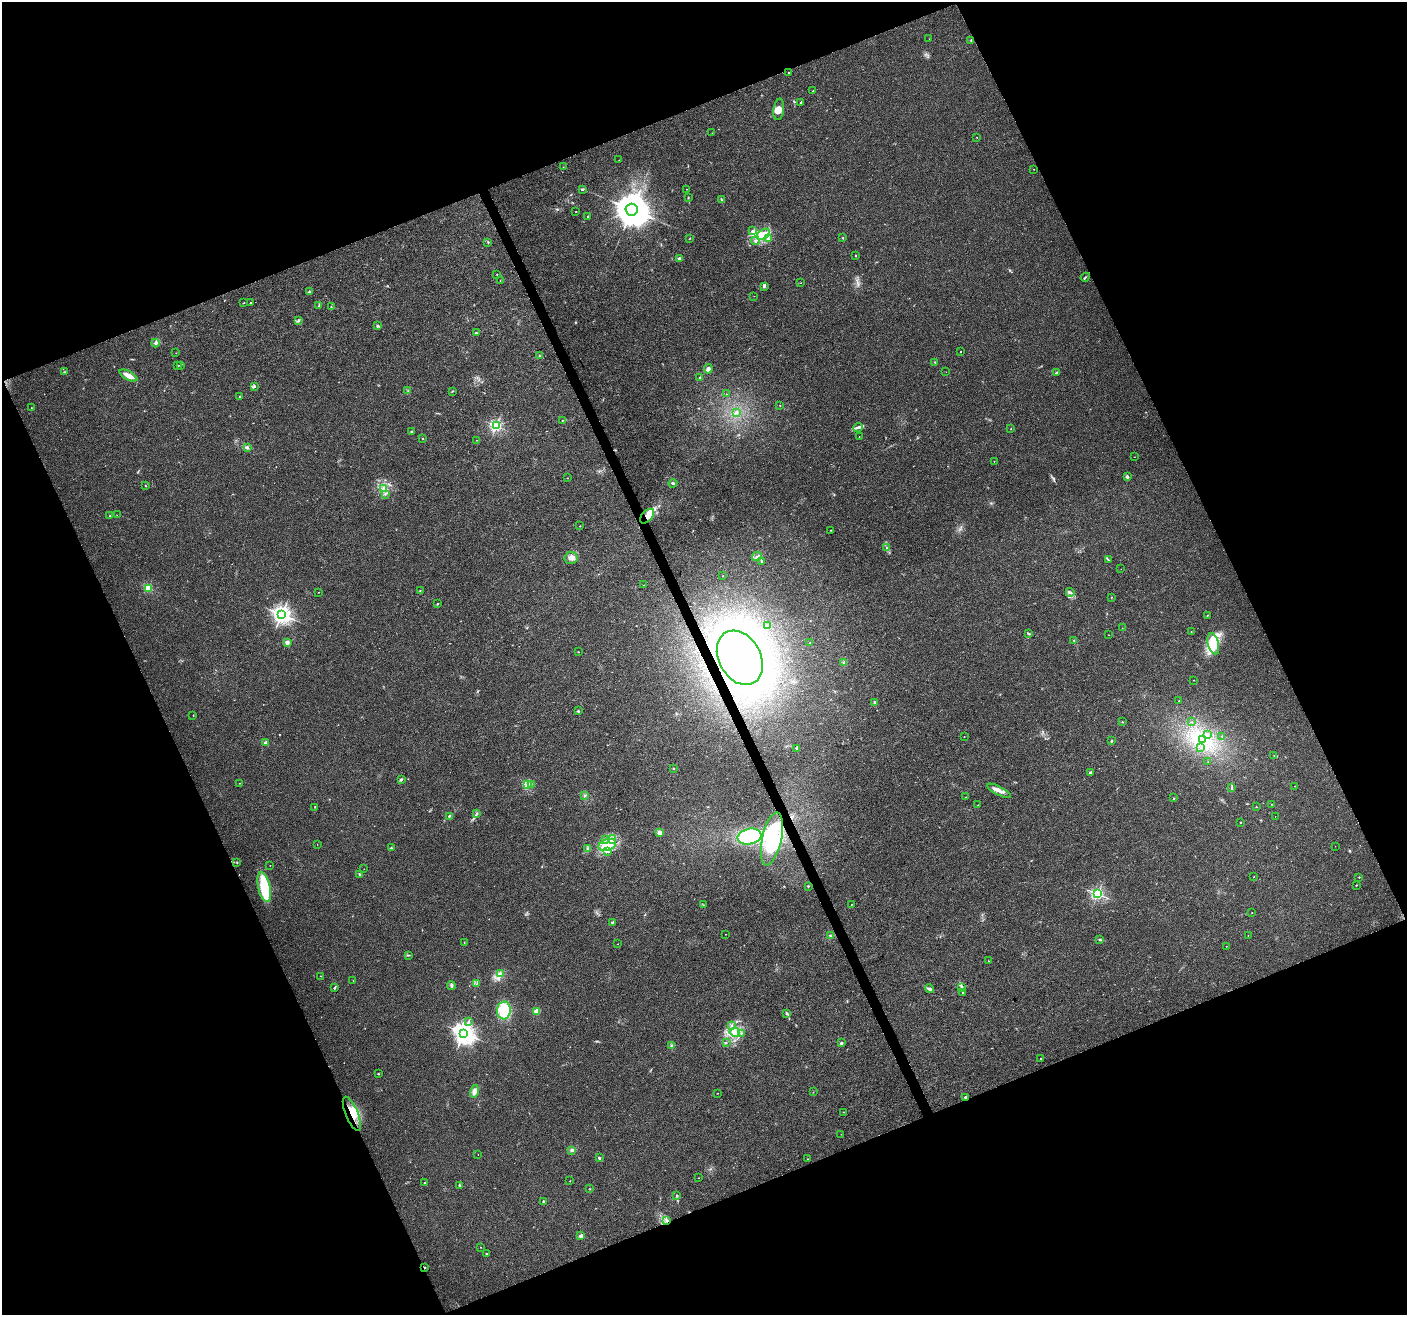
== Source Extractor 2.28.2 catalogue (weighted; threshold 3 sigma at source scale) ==
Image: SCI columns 1-5620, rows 87-5337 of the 5624 x 5482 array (HDU 1 of 3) = the unmasked area's bounding box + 8 px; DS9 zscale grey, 4 x 4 block average (1 PNG px = mean of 4 x 4 image px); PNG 1409 x 1317 px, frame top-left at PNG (2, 2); each listed source drawn as its Kron ellipse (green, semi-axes under 4 px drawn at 4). Shown black and unused: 43% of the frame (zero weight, under 3 of 4 exposures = <1% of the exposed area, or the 3 px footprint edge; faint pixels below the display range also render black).
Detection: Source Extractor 2.28.2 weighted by HDU 2 'WHT'. Background 0.0295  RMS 0.0046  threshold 0.0208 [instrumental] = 3 sigma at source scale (4.5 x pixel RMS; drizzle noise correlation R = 1.50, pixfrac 1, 0.0396/0.0396 arcsec/px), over >= 5 px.
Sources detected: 259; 4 too faint to see at this stretch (4 x 4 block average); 2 inside a brighter object's white glare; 2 cosmic-ray / hot-pixel residue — neither listed nor drawn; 3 coinciding with a brighter row at this scale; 20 inside a brighter listed object's ellipse — not listed separately; the other 228 listed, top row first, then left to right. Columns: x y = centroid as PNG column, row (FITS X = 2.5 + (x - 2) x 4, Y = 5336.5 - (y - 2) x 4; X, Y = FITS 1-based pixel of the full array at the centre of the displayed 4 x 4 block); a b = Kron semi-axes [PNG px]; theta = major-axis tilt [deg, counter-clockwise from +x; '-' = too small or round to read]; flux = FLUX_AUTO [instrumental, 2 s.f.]
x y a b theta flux
929 39 2 2 - 0.4
971 40 3 2 - 2.4
789 72 2 2 - 1.4
813 91 2 2 - 1.5
801 102 3 2 - 2.2
779 109 11 5 82 17
712 133 2 2 - 0.58
977 137 2 2 - 1
619 160 2 2 - 0.8
563 167 2 2 - 0.57
1034 169 2 2 - 0.93
582 189 3 2 - 3.4
687 189 2 2 - 0.89
688 197 2 2 - 1.1
721 199 2 2 - 1.6
632 210 6 6 - 8800
576 211 2 2 - 0.83
588 217 3 2 - 2.1
752 230 2 2 - 1.2
763 234 7 4 32 20
690 238 2 2 - 1.3
843 238 2 2 - 1.7
768 239 2 2 - 1
755 241 4 2 - 4.2
488 242 2 2 - 1.1
856 255 2 2 - 1.6
679 258 3 2 - 7.5
497 274 2 2 - 1.1
1085 277 5 2 - 2.7
500 280 2 2 - 0.55
801 283 2 2 - 0.61
764 287 3 2 - 3.5
309 292 3 2 - 4.2
754 296 2 2 - 0.49
244 303 2 2 - 0.72
251 303 3 2 - 1.7
319 306 2 2 - 1.8
331 307 2 2 - 1.4
298 320 4 2 - 3
378 325 2 2 - 1.5
476 333 2 2 - 3.3
155 343 4 2 - 3.8
961 352 2 2 - 1.6
176 353 2 2 - 0.51
539 355 2 2 - 0.82
935 362 2 2 - 1.2
180 365 2 2 - 2.3
178 366 2 2 - 1.6
708 369 5 3 - 8.6
65 372 2 2 - 3
946 372 2 2 - 0.52
1057 372 3 2 - 1.7
128 375 10 3 -29 26
700 377 2 2 - 7.1
254 387 3 2 - 2.8
408 391 2 2 - 1.6
452 391 2 2 - 0.98
726 394 2 2 - 13
239 397 2 2 - 3.3
780 405 2 2 - 1.1
31 408 2 2 - 0.77
736 412 2 2 - 4.7
563 420 2 2 - 1.2
496 426 2 2 - 450
858 427 5 2 - 4.7
1011 429 2 2 - 0.86
411 431 2 2 - 1.9
859 437 2 2 - 0.66
423 438 2 2 - 0.94
476 440 2 2 - 0.51
247 447 3 2 - 4.1
1134 457 2 2 - 0.51
994 461 2 2 - 0.8
1127 476 4 3 - 4.2
567 478 2 2 - 0.88
673 483 4 2 - 3.9
145 486 2 2 - 1.3
384 488 3 2 - 3.9
385 494 2 2 - 1.1
117 515 2 2 - 0.65
110 516 2 2 - 1.1
647 516 9 5 47 23
580 526 2 2 - 1.5
831 530 2 2 - 0.76
887 548 3 2 - 2
757 556 5 2 - 6.1
571 558 6 6 - 13
1108 559 3 2 - 1.6
761 562 2 2 - 1.3
1121 569 2 2 - 0.54
723 576 2 2 - 0.72
644 585 2 2 - 0.7
148 588 2 2 - 180
420 590 2 2 - 1
318 592 2 2 - 0.79
1070 592 4 2 - 4.2
1111 597 2 2 - 0.94
437 604 2 2 - 3.5
281 614 3 2 - 1200
1207 615 3 2 - 1.8
768 626 2 2 - 35
1122 628 2 2 - 0.58
1191 632 2 2 - 1.8
1028 633 4 2 - 3.3
1109 635 2 2 - 0.64
1074 640 2 2 - 1.5
287 642 2 2 - 40
810 643 2 2 - 1.5
1213 644 11 5 -75 34
578 652 2 2 - 1.4
740 658 29 21 -61 1400
844 662 2 2 - 3.2
1193 680 2 2 - 0.81
1179 701 2 2 - 0.68
875 702 3 2 - 6.4
578 711 3 2 - 2.7
193 715 2 2 - 0.8
1122 722 2 2 - 1.8
1191 722 2 2 - 0.42
1207 735 2 2 - 2
1222 736 3 2 - 1.4
964 737 2 2 - 1
1202 739 3 3 - 9.4
1111 741 2 2 - 3.1
266 743 2 2 - 40
797 748 3 2 - 3.9
1201 748 2 2 - 1.1
1274 755 2 2 - 1.4
1208 762 2 2 - 0.73
673 768 2 2 - 2.2
1090 772 2 2 - 6.2
401 779 3 2 - 3.4
240 783 2 2 - 0.75
527 784 4 2 - 4.2
531 784 2 2 - 1.9
1295 786 2 2 - 0.92
1232 787 3 2 - 2.6
999 791 13 3 -27 15
585 795 2 2 - 2.1
966 797 2 2 - 1.3
1173 798 2 2 - 0.61
1271 804 2 2 - 0.69
978 805 2 2 - 0.91
315 807 2 2 - 1.1
1256 807 2 2 - 1
476 814 2 2 - 1.7
449 816 2 2 - 2.6
1275 816 2 2 - 0.47
1240 822 2 2 - 2.4
659 832 3 3 - 10
750 836 12 7 11 140
606 839 2 2 - 2
612 839 4 3 - 8.1
772 839 27 9 78 160
317 844 2 2 - 0.58
607 845 9 5 17 30
1335 846 2 2 - 0.35
391 848 2 2 - 1.2
588 848 3 2 - 3.3
607 851 3 2 - 3
237 863 2 2 - 1.5
270 865 2 2 - 0.58
364 869 2 2 - 0.54
359 874 4 2 - 3.4
1254 877 2 2 - 1
1359 877 2 2 - 2.3
1356 885 2 2 - 2.2
808 886 2 2 - 1.1
264 887 15 6 -77 120
1098 894 2 2 - 510
851 904 2 2 - 0.87
703 905 2 2 - 0.91
1252 913 2 2 - 1.6
612 922 3 2 - 2.7
725 934 2 2 - 0.59
831 936 3 2 - 2.6
1248 936 2 2 - 0.53
1100 940 3 2 - 2
464 943 2 2 - 1.2
617 944 2 2 - 0.77
1226 946 2 2 - 0.7
408 955 3 2 - 1
988 961 2 2 - 1
500 974 2 2 - 1.7
320 976 2 2 - 1.2
353 981 2 2 - 0.52
476 984 2 2 - 0.97
451 985 4 2 - 3.8
334 988 3 2 - 2.3
962 988 4 2 - 4.4
929 989 4 3 - 6.3
963 992 3 2 - 2.5
504 1010 9 7 87 86
537 1011 2 2 - 82
787 1013 4 2 - 4
468 1021 2 2 - 1.2
731 1026 3 2 - 3
735 1032 5 3 - 10
464 1033 3 3 - 2000
741 1033 2 2 - 0.99
726 1043 3 2 - 1.4
841 1043 2 2 - 17
672 1046 3 3 - 3.8
1041 1059 2 2 - 1
378 1074 2 2 - 1.9
474 1091 6 4 74 13
813 1092 2 2 - 0.82
718 1093 2 2 - 0.87
965 1097 2 2 - 5.7
844 1112 2 2 - 1.2
352 1114 18 6 -68 47
841 1134 2 2 - 0.47
572 1150 3 3 - 4.1
478 1154 2 2 - 0.57
599 1158 3 2 - 2.5
807 1159 2 2 - 0.66
698 1178 2 2 - 0.69
570 1181 2 2 - 1.4
425 1183 2 2 - 8.8
460 1185 2 2 - 3.2
590 1189 2 2 - 0.81
676 1195 2 2 - 1.7
544 1202 3 2 - 3.8
667 1221 3 2 - 3.7
581 1236 2 2 - 35
481 1247 2 2 - 0.83
486 1254 2 2 - 2.5
424 1267 2 2 - 4.5
Overlapping masked pixels (flux is a lower limit): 6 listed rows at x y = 647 516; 740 658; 772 839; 352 1114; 667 1221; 424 1267
Diffuse or blended objects may show on this block-average render without a row.